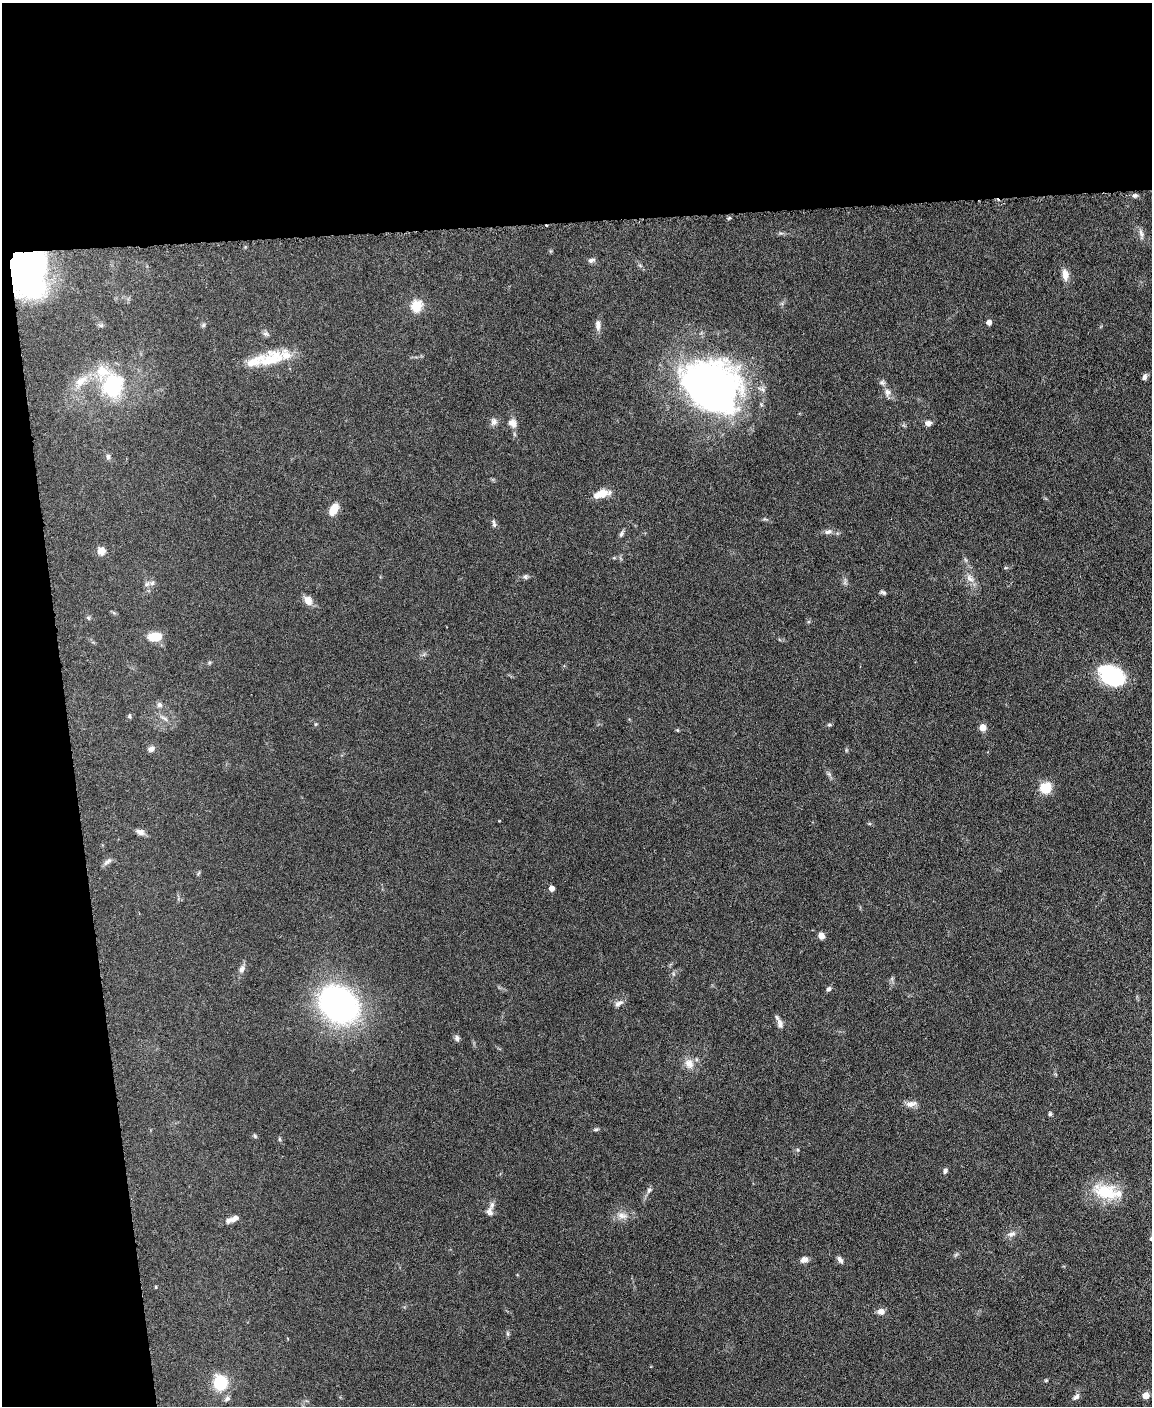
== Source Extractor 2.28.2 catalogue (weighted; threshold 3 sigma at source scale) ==
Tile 1 of 4 x 3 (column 1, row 1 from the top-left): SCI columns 4-1153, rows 3049-4452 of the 4605 x 4580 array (HDU 1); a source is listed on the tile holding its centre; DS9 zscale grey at full resolution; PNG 1154 x 1408 px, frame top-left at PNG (2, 3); no overlay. Shown black and unused: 21% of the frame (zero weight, under 3 of 6 exposures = <1% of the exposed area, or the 3 px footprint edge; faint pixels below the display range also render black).
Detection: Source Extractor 2.28.2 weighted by HDU 2 'WHT'; one run over the whole footprint, this tile lists its part. Background 0.0896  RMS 0.0041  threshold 0.017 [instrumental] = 3 sigma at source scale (4.09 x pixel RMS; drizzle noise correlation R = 1.36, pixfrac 0.8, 0.05/0.05 arcsec/px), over >= 5 px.
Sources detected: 88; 2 inside a brighter object's white glare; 1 cosmic-ray / hot-pixel residue — not listed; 6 inside a brighter listed object's ellipse — not listed separately; the other 79 listed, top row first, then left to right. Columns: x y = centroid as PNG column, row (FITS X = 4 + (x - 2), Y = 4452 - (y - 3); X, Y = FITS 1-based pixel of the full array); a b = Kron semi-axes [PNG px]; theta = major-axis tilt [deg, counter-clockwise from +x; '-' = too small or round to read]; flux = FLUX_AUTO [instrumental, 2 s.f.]
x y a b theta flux
1135 196 7 5 10 0.96
729 218 5 4 - 0.5
1141 233 13 6 -69 1.7
591 260 10 5 18 1.1
28 269 29 20 45 52
1065 275 15 8 -83 3
416 306 6 5 - 28
989 322 4 4 - 2.3
101 325 7 4 0 0.69
203 325 6 4 71 0.54
598 325 12 7 -88 2.1
265 334 9 4 0 0.92
272 358 38 20 19 15
1144 377 8 6 60 1.2
81 381 21 11 41 6.4
882 383 9 6 -26 1
113 385 31 25 65 27
711 386 64 52 -29 160
887 392 10 9 - 2
494 422 10 8 84 1.6
512 423 13 10 -46 2.5
928 423 7 6 - 1.7
108 457 7 5 90 0.93
601 494 20 8 17 5.2
334 509 14 8 63 4.7
494 525 7 6 - 0.91
828 532 10 7 23 1.4
621 534 9 5 65 0.89
101 551 9 9 - 2.8
525 577 7 6 - 0.81
970 578 13 7 -40 2.3
152 583 7 6 - 1
883 592 8 4 -31 0.7
308 601 12 9 -65 2.9
89 618 6 4 -70 0.51
155 636 14 8 2 7.7
1111 676 23 15 -31 37
159 705 7 7 - 1
129 716 6 4 -89 0.51
164 718 13 4 -34 1.3
315 724 6 4 89 0.43
829 725 6 4 1 0.5
983 727 5 5 - 5.1
677 730 5 4 - 0.44
151 749 9 7 44 1.3
829 774 5 5 - 0.72
1045 788 13 11 37 6.7
140 832 11 7 -20 1.8
108 861 13 5 37 1.3
551 888 5 4 - 2.3
821 936 7 5 -67 2.4
242 969 10 7 59 1.7
829 989 6 5 - 0.92
339 1004 29 22 -39 130
618 1004 13 6 31 1.6
780 1024 14 7 -79 1.8
457 1038 7 6 - 1.1
689 1064 12 11 - 3.6
911 1104 16 8 14 2.3
1050 1114 6 5 - 0.68
596 1129 6 4 0 0.58
255 1136 6 5 - 0.55
798 1150 5 3 - 0.4
945 1171 7 5 67 0.97
649 1190 8 5 31 0.85
1105 1192 33 19 -15 15
490 1212 11 8 -63 1.7
622 1215 14 8 -12 2.7
233 1219 17 6 22 2.3
1012 1234 12 6 15 1.6
804 1260 8 7 - 1.9
840 1260 9 5 -59 1.4
156 1287 5 3 - 0.34
881 1311 9 7 -5 2.1
508 1334 7 4 -90 0.6
1046 1380 6 4 18 0.38
220 1383 17 15 -80 12
1146 1396 5 5 - 5
1076 1397 10 6 46 1.3
Overlapping masked pixels (flux is a lower limit): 1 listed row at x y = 28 269